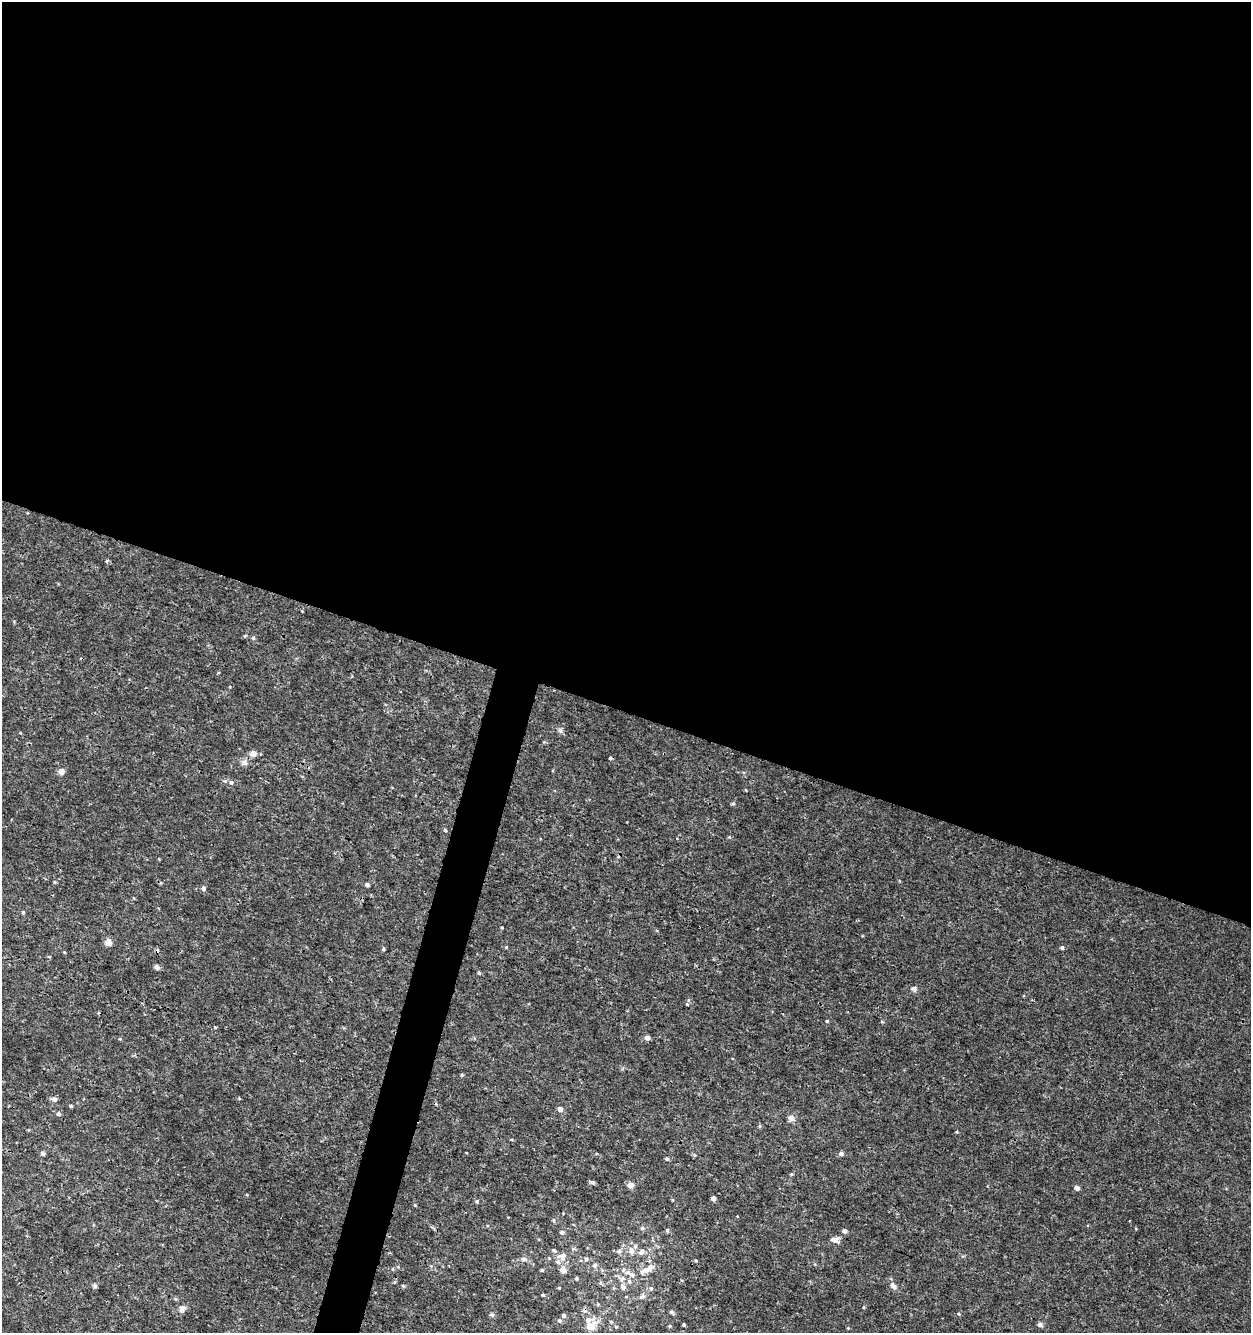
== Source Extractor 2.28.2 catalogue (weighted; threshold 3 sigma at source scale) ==
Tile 3 of 4 x 4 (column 3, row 1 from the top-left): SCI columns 2782-4030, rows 3996-5326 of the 5498 x 5337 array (HDU 1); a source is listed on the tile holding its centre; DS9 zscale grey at full resolution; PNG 1253 x 1335 px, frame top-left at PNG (2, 2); no overlay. Shown black and unused: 55% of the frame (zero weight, under 3 of 4 exposures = <1% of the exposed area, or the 3 px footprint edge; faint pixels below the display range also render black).
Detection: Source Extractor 2.28.2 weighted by HDU 2 'WHT'; one run over the whole footprint, this tile lists its part. Background 9.85e-04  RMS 8.9e-04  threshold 0.00399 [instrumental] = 3 sigma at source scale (4.5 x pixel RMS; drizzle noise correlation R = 1.50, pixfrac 1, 0.0396/0.0396 arcsec/px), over >= 5 px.
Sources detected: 89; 2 cosmic-ray / hot-pixel residue — not listed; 5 inside a brighter listed object's ellipse — not listed separately; the other 82 listed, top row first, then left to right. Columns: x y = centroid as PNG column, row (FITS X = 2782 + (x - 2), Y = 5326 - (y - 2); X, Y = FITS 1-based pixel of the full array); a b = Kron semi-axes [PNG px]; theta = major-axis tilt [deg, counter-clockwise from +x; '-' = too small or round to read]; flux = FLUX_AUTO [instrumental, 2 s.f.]
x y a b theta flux
107 560 5 3 - 0.11
253 638 5 4 - 0.11
560 730 7 6 - 0.21
253 754 8 7 - 0.48
244 762 10 6 -27 0.33
61 771 5 5 - 0.74
231 782 6 5 - 0.21
733 804 5 3 - 0.1
445 830 5 4 - 0.11
729 837 5 4 - 0.088
367 885 4 4 - 0.28
203 888 5 5 - 0.25
23 912 4 4 - 0.13
108 942 8 7 - 0.51
506 947 4 4 - 0.072
1062 947 5 5 - 0.16
383 949 4 3 - 0.12
64 952 4 3 - 0.075
157 967 6 5 - 0.3
479 973 4 4 - 0.11
914 989 8 7 - 0.24
688 1000 5 3 - 0.1
827 1021 4 3 - 0.1
647 1038 5 5 - 0.35
54 1099 6 6 - 0.33
71 1106 4 4 - 0.091
560 1109 5 4 - 0.51
58 1114 5 5 - 0.22
791 1118 9 8 - 0.36
511 1139 4 3 - 0.083
42 1153 7 5 -48 0.16
841 1153 5 5 - 0.26
694 1155 5 3 - 0.096
667 1159 5 4 - 0.17
791 1174 5 4 - 0.086
593 1182 5 4 - 0.21
630 1185 5 5 - 0.76
1077 1188 5 4 - 0.35
713 1198 4 4 - 0.31
672 1200 4 3 - 0.069
477 1201 5 4 - 0.14
554 1220 6 4 -89 0.11
642 1228 5 5 - 0.15
667 1230 5 4 - 0.13
844 1231 5 4 - 0.35
562 1232 5 5 - 0.2
835 1240 9 6 -23 0.51
554 1250 5 4 - 0.15
631 1250 10 7 -73 0.58
619 1251 7 6 - 0.27
641 1252 8 6 44 0.35
562 1256 12 10 38 0.72
524 1259 8 6 -1 0.34
586 1259 6 5 - 0.21
696 1261 5 3 - 0.089
595 1265 6 5 - 0.23
542 1270 4 4 - 0.11
563 1270 11 7 -34 0.46
645 1271 14 7 19 0.74
576 1278 5 4 - 0.11
622 1278 8 6 40 0.35
95 1286 6 5 - 0.15
893 1286 12 6 -56 0.39
623 1287 7 6 - 0.38
559 1288 4 3 - 0.086
651 1288 5 5 - 0.15
543 1295 4 3 - 0.12
642 1297 10 6 29 0.27
598 1304 5 4 - 0.096
864 1307 5 3 - 0.085
182 1309 10 7 75 0.37
672 1312 6 5 - 0.16
959 1314 5 4 - 0.1
492 1315 6 5 - 0.14
564 1316 5 5 - 0.25
559 1321 6 5 - 0.19
1040 1324 7 6 - 0.23
684 1325 3 3 - 0.12
591 1326 11 10 - 0.91
670 1326 5 4 - 0.11
616 1327 5 4 - 0.11
848 1328 4 4 - 0.069